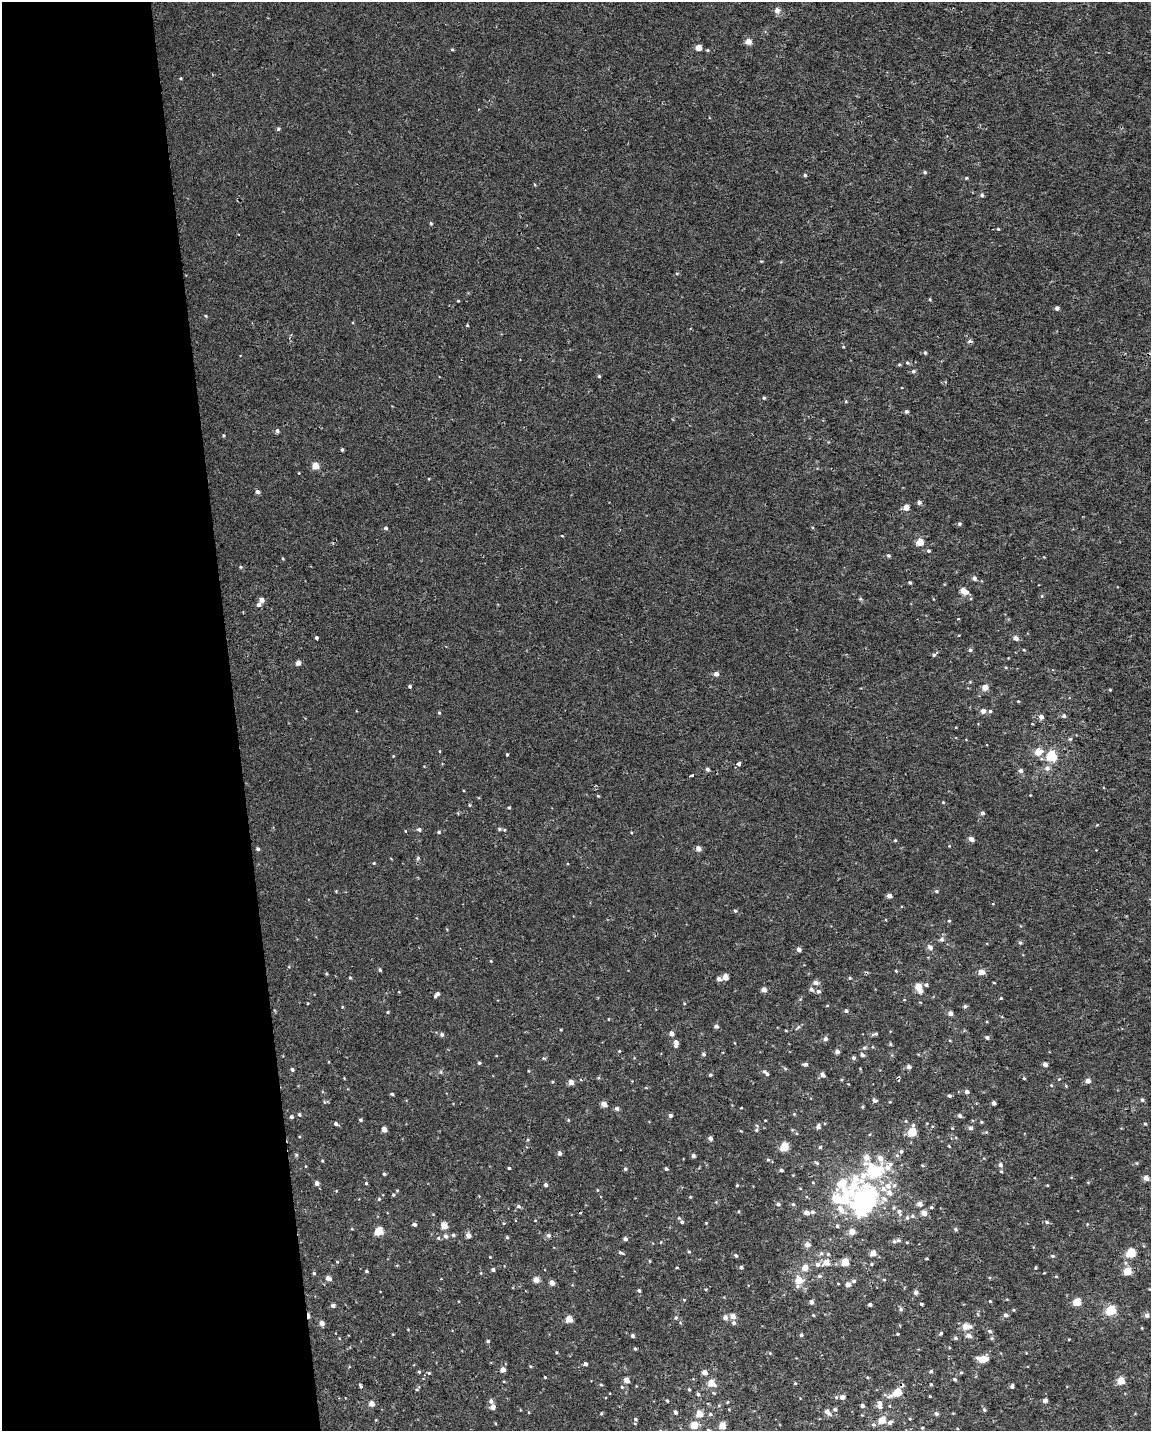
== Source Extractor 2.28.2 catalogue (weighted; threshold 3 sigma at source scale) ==
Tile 5 of 4 x 3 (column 1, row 2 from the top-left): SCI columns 1-1149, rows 1481-2909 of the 4595 x 4347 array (HDU 1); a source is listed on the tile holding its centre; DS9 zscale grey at full resolution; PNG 1153 x 1433 px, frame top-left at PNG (2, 2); no overlay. Shown black and unused: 20% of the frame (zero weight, under 2 of 3 exposures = <1% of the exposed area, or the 3 px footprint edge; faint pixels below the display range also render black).
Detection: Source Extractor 2.28.2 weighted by HDU 2 'WHT'; one run over the whole footprint, this tile lists its part. Background 5.72e-04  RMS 0.0029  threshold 0.013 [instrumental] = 3 sigma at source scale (4.5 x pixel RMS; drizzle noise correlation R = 1.50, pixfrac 1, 0.0396/0.0396 arcsec/px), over >= 5 px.
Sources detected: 381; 3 inside a brighter object's white glare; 4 cosmic-ray / hot-pixel residue — not listed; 17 inside a brighter listed object's ellipse — not listed separately; the other 357 listed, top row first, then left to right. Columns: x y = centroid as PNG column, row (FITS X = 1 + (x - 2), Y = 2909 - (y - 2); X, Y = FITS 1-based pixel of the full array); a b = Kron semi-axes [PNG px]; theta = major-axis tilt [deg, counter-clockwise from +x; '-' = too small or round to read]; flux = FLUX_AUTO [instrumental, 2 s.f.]
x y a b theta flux
777 10 8 7 - 1.2
748 41 5 5 - 2.6
698 48 4 4 - 3.3
452 49 4 3 - 0.32
707 50 4 4 - 0.28
181 78 4 3 - 0.24
278 129 5 5 - 0.41
925 172 4 4 - 0.5
805 175 4 4 - 0.46
966 178 4 4 - 0.27
982 195 5 5 - 0.57
431 223 5 4 - 0.36
998 229 4 3 - 0.25
761 261 5 3 - 0.23
930 299 4 3 - 0.29
458 301 3 3 - 0.26
1057 308 4 4 - 0.97
206 316 5 3 - 0.24
467 325 4 3 - 0.29
843 347 4 3 - 0.24
925 353 4 3 - 0.45
907 363 5 4 - 0.44
899 364 4 4 - 0.36
913 371 5 5 - 0.6
599 376 4 4 - 0.37
764 398 4 4 - 0.4
906 411 4 4 - 0.6
277 431 5 4 - 0.7
223 435 4 4 - 0.34
342 450 4 3 - 0.39
315 466 5 4 - 4.3
299 473 4 2 - 0.17
258 492 5 4 - 0.95
919 502 5 4 - 0.73
906 508 5 5 - 2.5
959 524 5 4 - 0.54
386 528 4 4 - 0.59
562 536 3 2 - 0.22
920 542 5 4 - 4.9
928 551 4 4 - 0.46
888 555 5 4 - 0.48
283 558 4 3 - 0.27
241 567 4 4 - 0.33
974 578 5 4 - 1.1
910 583 4 3 - 0.4
964 591 8 5 -25 2.8
860 599 5 4 - 0.36
262 600 5 4 - 1.7
259 605 6 5 - 0.76
316 638 4 3 - 0.78
1016 638 5 4 - 1.6
970 650 5 4 - 0.64
1024 650 4 3 - 0.27
934 655 5 4 - 0.52
298 663 4 4 - 1.5
716 674 5 5 - 1.2
970 682 4 4 - 0.24
410 686 4 4 - 0.45
985 687 4 4 - 2.9
1110 690 4 3 - 0.23
983 711 5 5 - 1.6
990 711 5 4 - 0.5
439 713 4 4 - 0.32
1064 716 5 4 - 0.74
1041 717 5 4 - 1.5
1070 739 5 4 - 0.39
440 751 4 3 - 0.22
1038 752 9 8 - 3
507 754 3 3 - 0.51
1051 755 8 7 - 11
738 763 4 3 - 1.8
1047 768 6 6 - 1.3
707 769 4 4 - 0.75
1021 771 5 5 - 0.87
691 776 4 3 - 2.9
598 796 4 3 - 0.28
943 802 4 3 - 0.26
509 808 4 3 - 0.32
982 813 5 4 - 0.79
419 829 5 5 - 0.6
499 829 6 4 -23 0.43
405 831 4 3 - 0.22
439 832 4 4 - 0.39
971 839 5 4 - 1.8
895 840 4 4 - 0.3
949 846 3 3 - 0.19
258 849 4 3 - 0.56
698 849 5 4 - 1.8
418 858 6 4 87 0.43
374 863 4 3 - 0.27
936 891 5 4 - 0.49
889 896 4 4 - 1.3
735 911 5 4 - 0.41
949 921 4 4 - 0.31
941 939 6 5 - 0.78
1020 943 5 4 - 0.43
930 947 6 5 - 1.2
799 949 4 4 - 1.3
491 961 4 3 - 0.23
380 970 4 4 - 0.38
896 971 4 3 - 0.26
981 972 5 4 - 2.5
725 977 5 4 - 2.7
350 978 4 4 - 0.29
850 978 4 4 - 0.34
719 979 5 4 - 1
816 983 6 5 - 1.3
994 983 3 2 - 0.21
926 985 5 4 - 0.64
764 989 4 4 - 1.7
811 989 6 5 - 0.76
920 990 9 5 -50 2.6
818 991 6 6 - 0.68
438 994 5 4 - 0.63
1001 998 4 3 - 0.27
308 1003 3 2 - 0.21
827 1006 4 3 - 0.22
965 1006 5 4 - 0.57
342 1007 4 2 - 0.23
846 1011 4 4 - 0.61
388 1012 4 4 - 0.26
950 1013 5 4 - 1.3
716 1026 5 4 - 0.8
798 1027 7 4 52 0.43
561 1030 3 3 - 0.21
671 1033 4 4 - 1.5
442 1034 5 5 - 0.62
875 1034 11 4 13 0.53
987 1037 4 4 - 0.7
825 1039 5 5 - 0.99
676 1043 8 4 88 1.7
890 1044 4 4 - 0.34
864 1048 5 4 - 0.44
619 1051 4 3 - 0.21
837 1052 4 4 - 1.1
703 1054 5 4 - 0.52
862 1055 4 4 - 0.67
544 1058 6 4 -2 0.34
853 1058 4 4 - 0.67
479 1063 3 3 - 0.42
806 1064 5 4 - 0.73
1045 1064 4 4 - 1.3
909 1067 4 4 - 1
292 1069 4 4 - 0.55
441 1072 6 4 -72 0.34
766 1072 9 4 -43 0.84
822 1074 6 5 - 1
710 1075 4 4 - 0.43
1024 1078 4 3 - 0.28
1059 1079 4 4 - 0.22
1088 1081 4 4 - 1.8
571 1082 4 4 - 2.2
1051 1085 4 4 - 0.29
1066 1086 5 4 - 0.28
967 1091 5 4 - 0.92
392 1094 4 4 - 0.37
949 1096 4 3 - 0.63
875 1100 7 5 -22 0.61
1142 1100 5 4 - 0.59
324 1102 5 4 - 0.31
994 1103 4 3 - 0.99
604 1104 4 4 - 2.8
862 1107 4 4 - 0.32
617 1108 5 4 - 0.79
741 1108 4 2 - 0.17
794 1114 5 4 - 0.29
299 1115 5 4 - 0.44
670 1115 4 3 - 0.93
959 1116 4 4 - 0.88
291 1117 4 4 - 0.53
361 1120 4 4 - 0.43
568 1120 4 4 - 0.28
765 1120 3 2 - 0.19
981 1122 4 4 - 0.31
336 1124 5 4 - 0.67
1145 1124 4 3 - 0.32
913 1125 6 4 75 0.53
818 1127 5 5 - 0.97
970 1128 5 5 - 0.84
384 1129 4 4 - 2.3
756 1130 5 4 - 0.5
912 1132 5 5 - 9.5
986 1132 4 4 - 0.3
710 1138 4 4 - 1.1
527 1140 5 3 - 0.28
949 1146 4 3 - 0.24
784 1147 5 5 - 9.1
820 1147 4 4 - 0.43
560 1153 5 4 - 0.86
296 1155 6 3 72 0.34
693 1156 4 4 - 0.81
768 1160 5 4 - 0.43
322 1161 4 3 - 0.28
817 1163 5 4 - 0.38
1000 1165 6 5 - 0.85
509 1168 3 3 - 0.39
625 1169 4 4 - 0.51
666 1169 4 4 - 0.5
781 1170 4 4 - 0.56
875 1172 34 19 45 23
384 1174 4 4 - 0.35
1146 1178 5 4 - 1.9
317 1183 5 4 - 1.2
366 1183 4 4 - 0.28
546 1185 4 4 - 0.76
737 1185 4 3 - 0.31
1047 1185 4 3 - 0.23
888 1186 7 6 - 1.7
597 1190 5 3 - 0.23
889 1193 7 6 - 1.3
393 1195 4 4 - 0.39
884 1198 11 8 -33 1.8
379 1199 4 4 - 0.26
839 1199 52 17 -16 18
867 1199 20 9 -19 21
778 1204 5 4 - 0.66
793 1204 5 4 - 0.45
919 1204 5 4 - 1.6
518 1206 6 4 -17 0.62
931 1207 5 4 - 0.36
812 1212 5 4 - 0.6
899 1212 8 6 -73 1.1
806 1213 4 4 - 1.6
924 1213 5 4 - 2.5
912 1216 5 4 - 0.42
907 1218 6 5 - 0.54
535 1220 3 2 - 0.19
682 1222 6 5 - 0.63
1047 1222 6 4 -17 0.56
706 1223 3 3 - 0.22
414 1224 4 4 - 0.75
444 1226 5 4 - 3.7
837 1226 4 4 - 0.49
955 1229 5 4 - 0.48
379 1231 5 5 - 8.7
852 1232 5 5 - 2.3
453 1235 4 4 - 0.49
468 1235 5 4 - 1.7
549 1235 6 5 - 0.78
446 1236 6 5 - 0.92
507 1237 5 4 - 0.4
438 1238 5 4 - 0.41
625 1239 4 3 - 0.94
894 1241 6 5 - 0.54
907 1242 4 3 - 0.27
807 1244 6 6 - 1.3
689 1252 4 4 - 0.3
621 1253 8 3 -25 0.48
821 1253 6 5 - 0.56
873 1253 5 4 - 2.6
1131 1253 5 5 - 12
828 1254 5 5 - 0.38
736 1256 5 4 - 0.51
1053 1256 5 4 - 0.49
490 1257 3 3 - 0.19
926 1258 3 3 - 0.3
337 1262 4 4 - 0.28
826 1262 6 5 - 2.7
845 1262 5 5 - 6.5
818 1264 6 6 - 1.1
871 1264 4 3 - 0.27
741 1267 4 4 - 0.55
805 1268 5 5 - 2.8
1036 1268 3 3 - 0.33
493 1269 4 4 - 0.71
366 1271 3 3 - 0.41
1127 1271 5 5 - 7.3
314 1273 4 4 - 0.33
819 1276 6 5 - 0.57
1056 1277 5 3 - 0.25
328 1278 6 5 - 1.2
536 1280 5 4 - 2.6
799 1280 8 7 - 3.8
854 1281 4 4 - 0.7
552 1283 4 4 - 1.9
848 1284 4 4 - 1.7
639 1290 4 4 - 0.48
916 1292 4 4 - 0.94
990 1301 3 3 - 0.32
811 1302 4 4 - 1
1076 1302 5 5 - 7.7
870 1304 4 3 - 0.81
921 1304 3 3 - 0.38
333 1305 4 4 - 1
901 1309 5 5 - 0.63
1110 1310 5 5 - 19
813 1315 4 3 - 0.25
1006 1315 5 5 - 0.86
1147 1315 4 4 - 1.2
733 1316 5 4 - 2.1
725 1317 5 4 - 1.6
676 1318 5 5 - 0.56
569 1319 4 4 - 4.6
322 1323 4 4 - 1.7
733 1323 5 5 - 0.64
966 1326 8 5 -2 4.1
1142 1328 4 3 - 0.21
990 1331 6 5 - 0.58
941 1333 4 3 - 0.41
897 1334 3 3 - 0.29
801 1335 4 4 - 0.48
632 1336 4 3 - 0.67
969 1336 6 5 - 1.4
955 1338 5 5 - 0.51
992 1338 5 4 - 0.44
488 1341 3 3 - 0.51
635 1349 4 3 - 0.35
556 1352 4 3 - 0.26
770 1353 4 4 - 0.22
983 1359 9 5 -2 5.8
585 1364 4 4 - 0.8
503 1370 5 5 - 1.8
931 1371 4 4 - 0.43
419 1372 4 4 - 0.35
705 1372 5 4 - 1.9
961 1372 5 4 - 0.33
429 1373 5 4 - 0.37
545 1377 3 3 - 0.28
955 1379 4 4 - 0.5
627 1380 4 4 - 2.4
1121 1381 5 4 - 5.5
712 1383 6 5 - 4.1
795 1383 4 3 - 0.25
931 1384 4 3 - 0.32
601 1385 4 4 - 0.32
361 1386 7 3 -57 0.45
1012 1386 4 4 - 0.63
622 1387 4 4 - 0.34
689 1389 4 3 - 0.37
897 1392 7 5 28 8.2
698 1394 5 4 - 0.48
930 1396 3 2 - 0.21
842 1397 5 5 - 1.6
1045 1400 4 4 - 1.1
491 1401 7 5 -71 0.83
667 1401 3 3 - 0.36
727 1402 4 3 - 0.24
372 1403 5 4 - 2
862 1406 4 3 - 0.89
879 1406 6 5 - 1.2
493 1407 5 5 - 1.6
835 1409 5 4 - 0.62
984 1410 5 4 - 0.47
675 1412 4 4 - 0.73
827 1412 10 5 -42 1.2
601 1413 4 3 - 0.32
699 1414 5 5 - 3.9
710 1414 5 4 - 0.48
936 1414 5 5 - 0.65
635 1419 5 4 - 0.48
910 1419 4 3 - 0.25
882 1420 5 4 - 5.4
890 1422 6 5 - 0.75
694 1425 5 5 - 5.1
873 1425 6 5 - 0.55
722 1426 5 4 - 4.7
922 1428 4 4 - 0.32